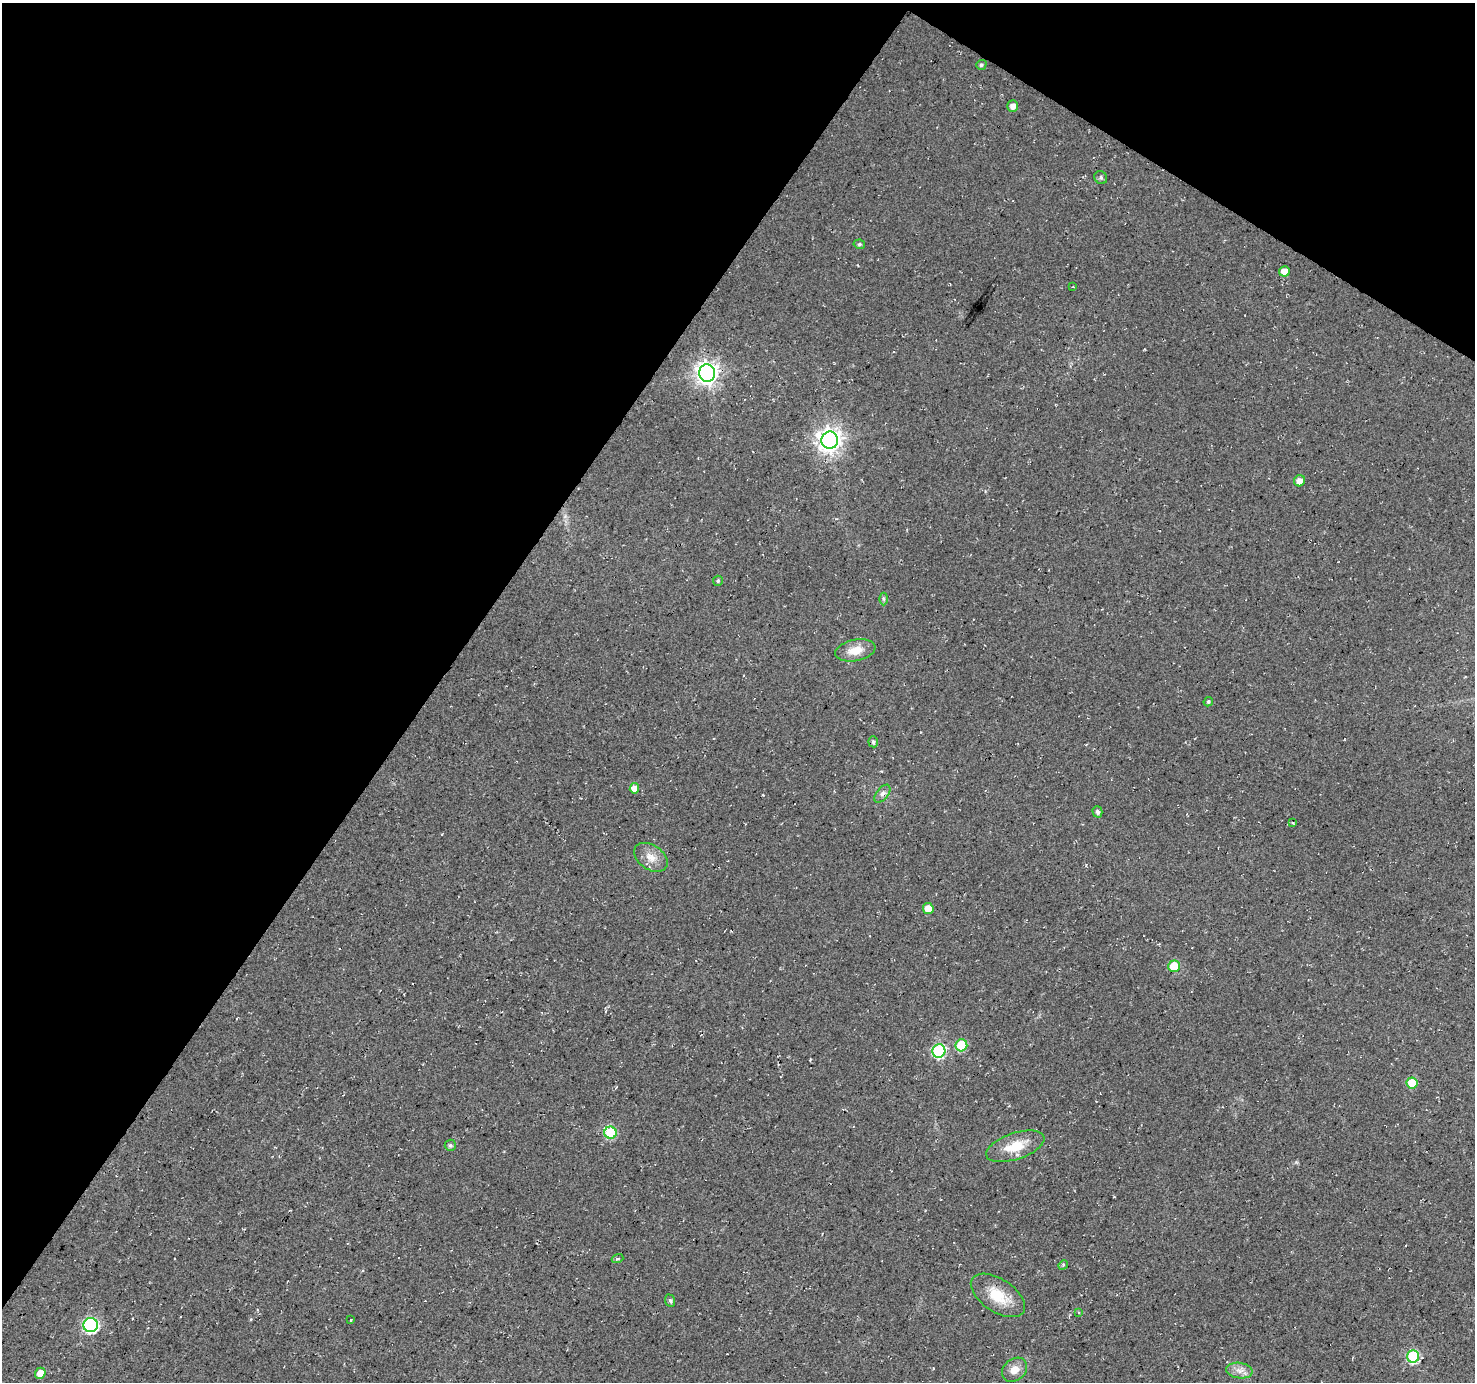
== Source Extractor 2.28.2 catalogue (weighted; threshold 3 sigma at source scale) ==
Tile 2 of 4 x 4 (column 2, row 1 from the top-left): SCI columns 1481-2953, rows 4397-5776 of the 5900 x 5964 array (HDU 1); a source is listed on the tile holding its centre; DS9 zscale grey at full resolution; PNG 1477 x 1384 px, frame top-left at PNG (2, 3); each listed source drawn as its Kron ellipse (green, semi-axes under 4 px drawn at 4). Shown black and unused: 34% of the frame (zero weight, under 3 of 4 exposures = <1% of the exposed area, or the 3 px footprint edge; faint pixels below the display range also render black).
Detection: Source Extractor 2.28.2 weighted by HDU 2 'WHT'; one run over the whole footprint, this tile lists its part. Background 0.0119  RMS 0.0054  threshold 0.0245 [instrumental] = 3 sigma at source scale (4.5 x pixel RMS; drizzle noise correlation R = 1.50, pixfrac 1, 0.0396/0.0396 arcsec/px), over >= 5 px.
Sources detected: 38; all 38 listed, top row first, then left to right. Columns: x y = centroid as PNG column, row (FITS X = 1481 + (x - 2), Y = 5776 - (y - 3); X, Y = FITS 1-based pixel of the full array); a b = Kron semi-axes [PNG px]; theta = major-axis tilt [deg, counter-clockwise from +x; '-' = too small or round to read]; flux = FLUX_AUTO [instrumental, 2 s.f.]
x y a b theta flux
981 65 5 4 - 0.96
1013 106 5 5 - 3.4
1101 178 7 6 - 1.3
859 244 5 4 - 0.98
1284 271 5 5 - 6.2
1073 287 3 2 - 0.33
707 373 9 8 - 390
830 440 8 8 - 460
1299 481 5 5 - 3.8
718 581 5 5 - 0.88
883 599 6 4 -89 0.87
855 650 20 10 12 7.9
1208 702 5 4 - 0.93
873 742 5 4 - 1.4
634 788 5 4 - 5.7
882 794 10 6 51 2
1097 812 6 5 - 1.6
1293 823 4 2 - 0.59
651 857 18 12 -34 6.5
928 909 5 5 - 5.9
1174 966 5 5 - 14
961 1045 6 6 - 25
939 1051 7 6 - 66
1412 1083 5 5 - 17
611 1133 6 6 - 36
450 1145 5 5 - 1.2
1015 1146 30 13 19 14
618 1259 6 4 19 0.94
1063 1265 5 4 - 0.83
998 1295 30 16 -33 16
670 1301 6 5 - 1.1
1079 1312 4 3 - 0.61
351 1320 3 3 - 0.96
91 1325 7 7 - 100
1413 1356 6 6 - 53
1015 1370 14 10 41 5.4
1239 1371 13 8 -8 3.8
40 1373 5 5 - 6.1